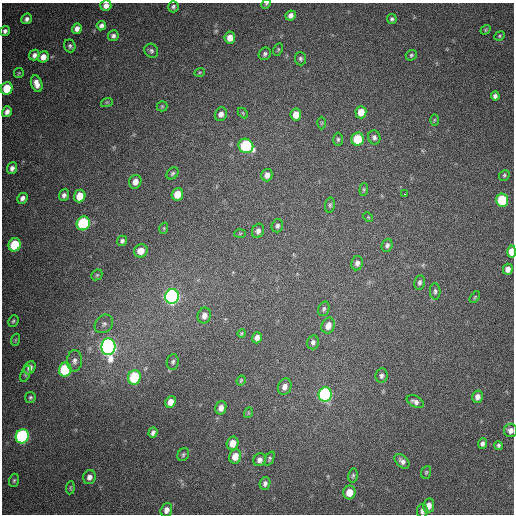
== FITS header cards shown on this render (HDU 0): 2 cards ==
NAXIS1  =                  512
NAXIS2  =                  512

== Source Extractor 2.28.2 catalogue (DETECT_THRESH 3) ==
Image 512 x 512 px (HDU 0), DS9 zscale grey, 1 PNG px = 1 image px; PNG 516 x 516 px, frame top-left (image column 1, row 512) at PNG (2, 3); each listed source drawn as its Kron ellipse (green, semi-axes under 4 px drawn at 4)
Background 433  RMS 12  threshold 35.6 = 3 sigma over >= 5 px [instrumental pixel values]
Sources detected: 117; all 117 listed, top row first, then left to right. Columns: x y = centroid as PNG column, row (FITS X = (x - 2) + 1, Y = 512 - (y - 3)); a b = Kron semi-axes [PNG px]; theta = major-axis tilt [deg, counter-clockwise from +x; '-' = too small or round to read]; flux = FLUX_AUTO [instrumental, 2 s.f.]
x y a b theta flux
266 4 5 4 - 950
106 6 5 5 - 4000
173 7 5 5 - 1700
291 15 5 5 - 3500
27 19 5 5 - 2500
392 19 5 5 - 1600
101 26 5 4 - 2500
77 29 5 4 - 3700
485 30 5 4 - 900
5 31 5 5 - 2300
113 36 5 5 - 2300
500 36 5 4 - 1000
230 38 6 5 - 7100
70 46 6 5 - 1700
278 49 6 4 64 1100
151 51 7 6 - 2100
265 54 6 6 - 1800
34 55 5 5 - 2800
411 55 6 5 - 1400
43 57 6 5 - 5900
300 59 7 5 -86 1700
200 72 5 3 - 710
19 73 5 5 - 980
37 84 8 5 -71 5700
7 88 6 5 - 22000
495 96 4 4 - 2400
107 102 6 4 18 940
162 106 5 5 - 1100
7 112 5 4 - 3400
361 112 6 5 - 10000
243 113 6 3 -46 860
221 114 7 6 - 3800
296 114 6 5 - 8800
434 120 6 4 89 950
322 123 6 4 89 870
374 137 7 6 - 2300
338 139 6 5 - 1500
358 139 6 6 - 28000
246 146 7 7 - 77000
12 168 6 5 - 3000
173 173 7 5 45 1600
267 175 6 5 - 4200
504 175 6 5 - 1200
135 182 7 6 - 5200
364 189 6 4 85 990
177 194 6 5 - 11000
405 194 3 2 - 3400
64 195 6 5 - 2500
80 196 6 5 - 14000
22 198 6 5 - 2900
502 200 6 6 - 49000
330 205 7 5 81 1500
368 217 5 4 - 790
83 223 7 6 - 86000
277 226 7 6 - 2100
164 228 6 3 72 860
258 231 7 6 - 3100
240 233 6 4 3 920
122 241 5 5 - 1900
15 245 7 6 - 36000
387 245 6 5 - 2300
141 251 7 6 - 7900
512 252 6 4 89 11000
357 263 7 6 - 2900
508 269 5 5 - 4400
97 275 6 5 - 1200
420 282 7 5 81 1900
435 291 8 5 -86 1900
172 296 7 7 - 350000
475 297 7 3 54 820
324 309 7 5 71 1600
204 315 8 6 72 4600
13 321 6 5 - 1300
104 324 10 8 45 3000
328 326 8 6 68 6400
241 333 4 3 - 870
257 338 5 5 - 4100
15 340 6 4 71 1000
313 342 7 6 - 2300
108 347 8 7 - 500000
74 361 11 7 85 4100
173 362 8 6 82 1900
30 368 7 5 58 3900
65 370 7 6 - 67000
25 374 9 4 70 1500
381 376 7 6 - 2400
134 377 7 6 - 51000
241 380 5 3 - 930
285 387 8 6 70 4100
325 394 7 6 - 190000
30 397 5 5 - 1500
477 397 6 5 - 4100
170 402 6 5 - 7100
415 402 9 5 -27 3200
221 408 7 5 76 5000
248 413 5 3 - 840
510 430 7 6 - 3600
153 433 5 4 - 2400
22 436 7 6 - 170000
233 443 7 5 73 9600
482 443 5 4 - 2300
498 445 4 3 - 1600
183 455 7 5 59 1400
235 456 7 6 - 10000
270 459 7 4 68 1300
260 460 7 6 - 2900
402 461 9 5 -45 3100
426 472 6 4 69 1100
353 476 7 4 82 1400
89 477 7 6 - 3800
14 480 7 5 73 1300
265 483 6 5 - 2500
70 488 7 4 84 1000
349 492 7 6 - 11000
429 505 7 5 80 5500
166 510 7 5 72 4700
422 511 7 5 83 2800
At the frame edge (FLAGS 8, measured only in part): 5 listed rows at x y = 266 4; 106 6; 512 252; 510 430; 422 511